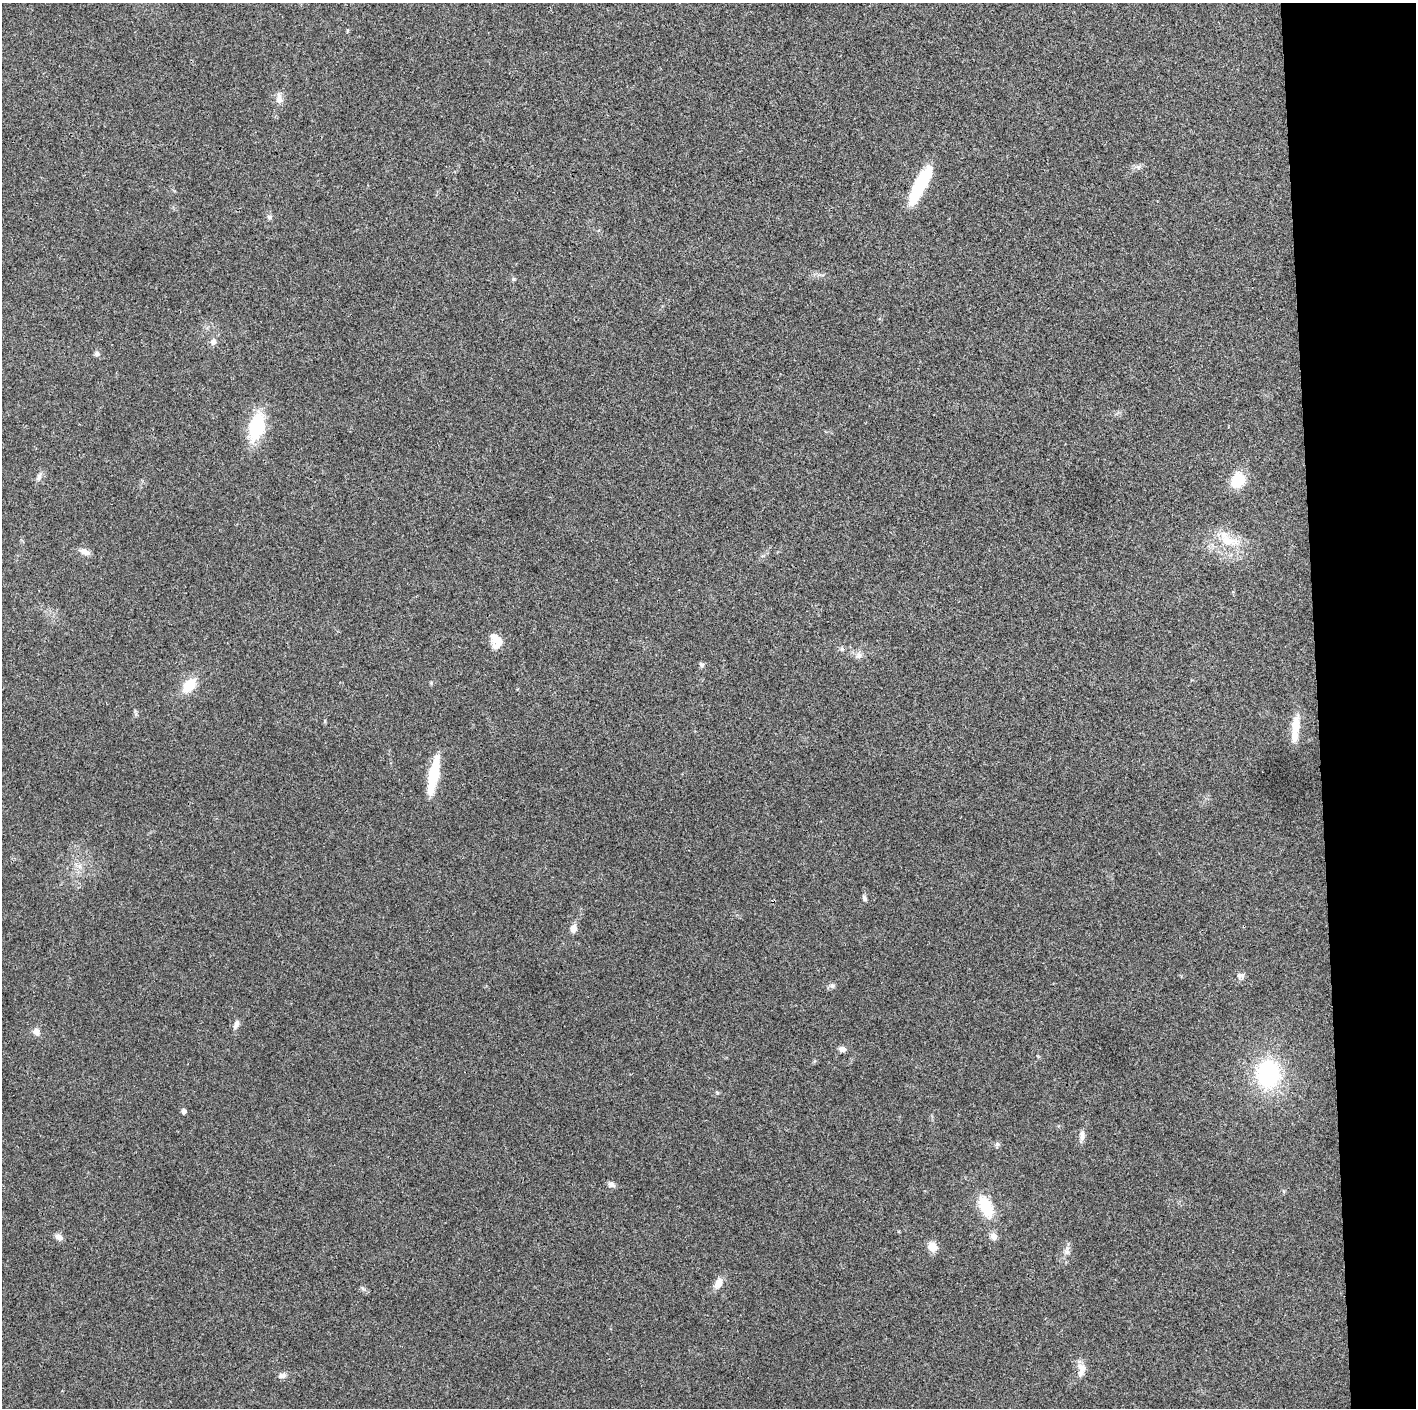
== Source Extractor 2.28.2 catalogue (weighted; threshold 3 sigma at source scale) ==
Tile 6 of 3 x 3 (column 3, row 2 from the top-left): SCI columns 2829-4242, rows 1414-2819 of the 4242 x 4227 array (HDU 1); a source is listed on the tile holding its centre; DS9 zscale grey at full resolution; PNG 1418 x 1410 px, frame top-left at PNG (2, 3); no overlay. Shown black and unused: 7% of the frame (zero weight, under 3 of 4 exposures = <1% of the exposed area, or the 3 px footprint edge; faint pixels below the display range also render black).
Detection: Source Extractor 2.28.2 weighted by HDU 2 'WHT'; one run over the whole footprint, this tile lists its part. Background 0.0191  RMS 0.0039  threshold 0.0175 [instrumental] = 3 sigma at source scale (4.5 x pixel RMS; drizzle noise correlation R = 1.50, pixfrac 1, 0.05/0.05 arcsec/px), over >= 5 px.
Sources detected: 40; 2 inside a brighter listed object's ellipse — not listed separately; the other 38 listed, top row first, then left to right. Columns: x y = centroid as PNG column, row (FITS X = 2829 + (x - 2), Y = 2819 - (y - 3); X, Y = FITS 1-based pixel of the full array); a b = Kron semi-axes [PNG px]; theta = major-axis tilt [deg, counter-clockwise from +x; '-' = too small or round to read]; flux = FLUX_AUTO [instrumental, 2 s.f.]
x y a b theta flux
279 98 16 8 -87 2.4
920 186 43 11 63 22
269 217 7 7 - 0.91
513 279 6 4 71 0.5
213 341 7 6 - 1.8
97 354 7 6 - 1
256 427 23 13 76 25
39 477 12 6 71 1.5
1238 480 14 12 71 11
1227 540 32 16 -38 11
85 552 14 7 -18 2.3
499 640 24 12 62 3.9
859 656 9 8 - 1.5
702 665 7 6 - 0.84
431 683 5 5 - 0.42
189 685 20 12 49 7.6
1296 726 28 11 85 6.6
433 774 38 9 79 16
864 898 7 5 -65 0.91
574 928 8 7 - 2.8
1240 975 9 8 - 1.5
832 985 7 7 - 0.99
236 1024 13 6 69 1.6
36 1032 10 8 -31 1.9
842 1049 9 6 -19 1.6
1268 1074 24 20 -86 42
184 1111 4 4 - 1.4
1082 1136 14 7 87 2.1
997 1144 6 6 - 0.79
611 1184 9 6 -23 1.4
986 1207 25 13 -65 13
993 1236 8 8 - 2.2
59 1237 11 7 -31 1.7
932 1247 10 9 - 4.5
1067 1251 8 5 -7 1.1
718 1283 13 9 66 3.4
1082 1370 20 10 75 3.4
282 1376 9 7 -2 1.5
Unlisted compact peaks at least as high as the median listed source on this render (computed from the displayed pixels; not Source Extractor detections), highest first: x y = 717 1093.